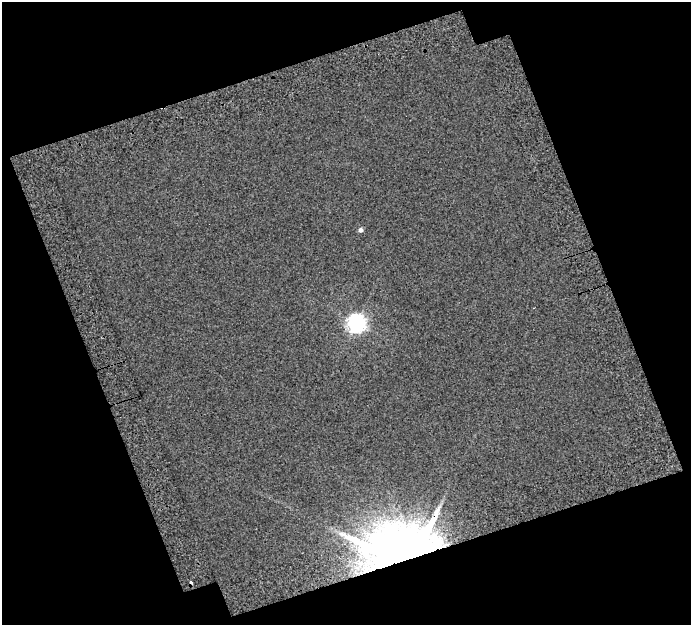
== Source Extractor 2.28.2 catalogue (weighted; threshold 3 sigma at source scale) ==
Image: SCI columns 43-731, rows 69-691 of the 774 x 758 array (HDU 1 of 3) = the unmasked area's bounding box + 8 px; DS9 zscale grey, full resolution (1 PNG px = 1 image px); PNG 693 x 627 px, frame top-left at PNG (2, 2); no overlay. Shown black and unused: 40% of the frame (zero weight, under 3 of 5 exposures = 22% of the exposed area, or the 3 px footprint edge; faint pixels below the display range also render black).
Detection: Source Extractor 2.28.2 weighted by HDU 2 'WHT'. Background 0.0172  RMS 0.019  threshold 0.0834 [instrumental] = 3 sigma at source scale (4.5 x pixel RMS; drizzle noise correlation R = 1.50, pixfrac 1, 0.0396/0.0396 arcsec/px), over >= 5 px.
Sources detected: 4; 1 cosmic-ray / hot-pixel residue — not listed; the other 3 listed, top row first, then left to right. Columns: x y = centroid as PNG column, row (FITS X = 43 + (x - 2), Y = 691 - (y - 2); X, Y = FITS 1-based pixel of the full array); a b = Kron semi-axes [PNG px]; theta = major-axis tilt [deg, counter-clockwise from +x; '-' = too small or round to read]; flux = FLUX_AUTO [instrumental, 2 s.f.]
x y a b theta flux
361 230 5 5 - 5.9
356 323 7 7 - 770
399 546 81 43 10 1300
Overlapping masked pixels (flux is a lower limit): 1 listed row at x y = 399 546